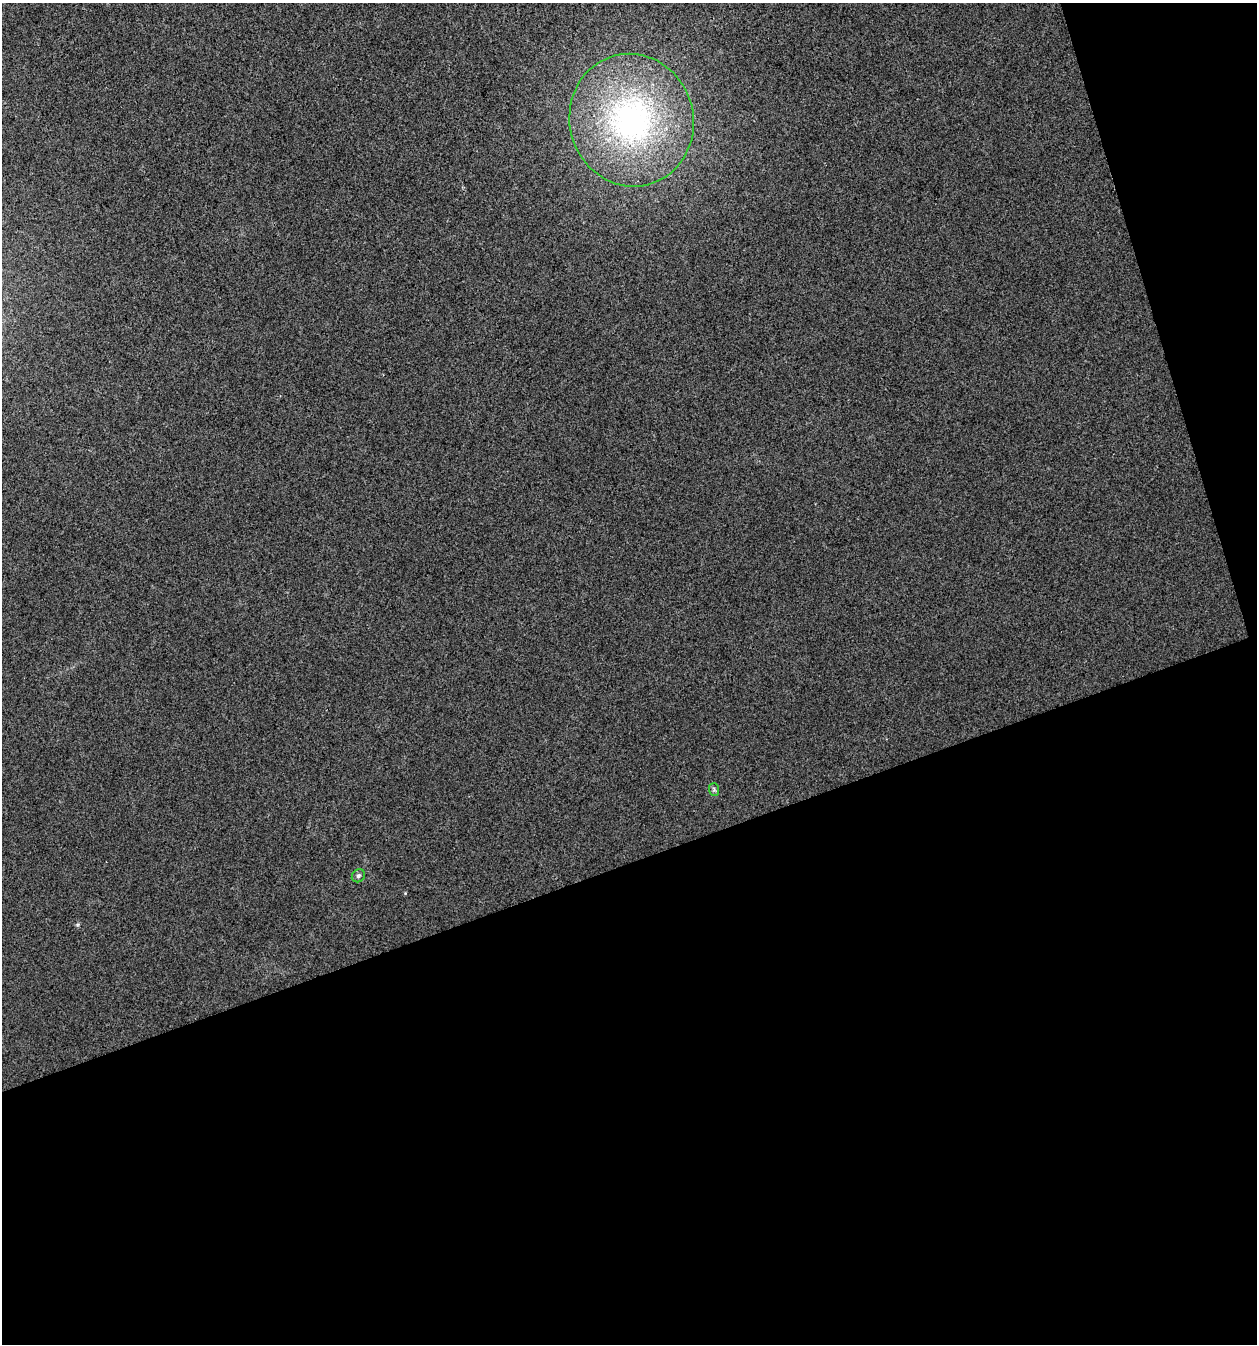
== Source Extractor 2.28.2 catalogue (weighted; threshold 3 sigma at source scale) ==
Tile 4 of 2 x 2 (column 2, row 2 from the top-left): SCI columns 1312-2566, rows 1-1342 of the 2606 x 2684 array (HDU 1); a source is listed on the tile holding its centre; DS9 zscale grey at full resolution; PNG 1259 x 1346 px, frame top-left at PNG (2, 3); each listed source drawn as its Kron ellipse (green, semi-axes under 4 px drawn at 4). Shown black and unused: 40% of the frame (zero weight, under 2 of 3 exposures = <1% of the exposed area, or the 3 px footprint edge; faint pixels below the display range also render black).
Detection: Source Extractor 2.28.2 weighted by HDU 2 'WHT'; one run over the whole footprint, this tile lists its part. Background 0.0352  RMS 0.013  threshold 0.0575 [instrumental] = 3 sigma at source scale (4.5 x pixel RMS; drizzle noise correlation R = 1.50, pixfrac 1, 0.0396/0.0396 arcsec/px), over >= 5 px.
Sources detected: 3; all 3 listed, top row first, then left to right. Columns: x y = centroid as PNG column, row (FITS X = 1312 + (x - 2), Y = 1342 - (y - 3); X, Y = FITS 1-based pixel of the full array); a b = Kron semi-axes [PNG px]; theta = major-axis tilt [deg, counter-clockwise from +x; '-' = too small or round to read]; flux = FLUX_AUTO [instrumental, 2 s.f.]
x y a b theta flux
632 120 67 62 -75 310
714 789 6 5 - 2.2
358 876 7 6 - 2.9